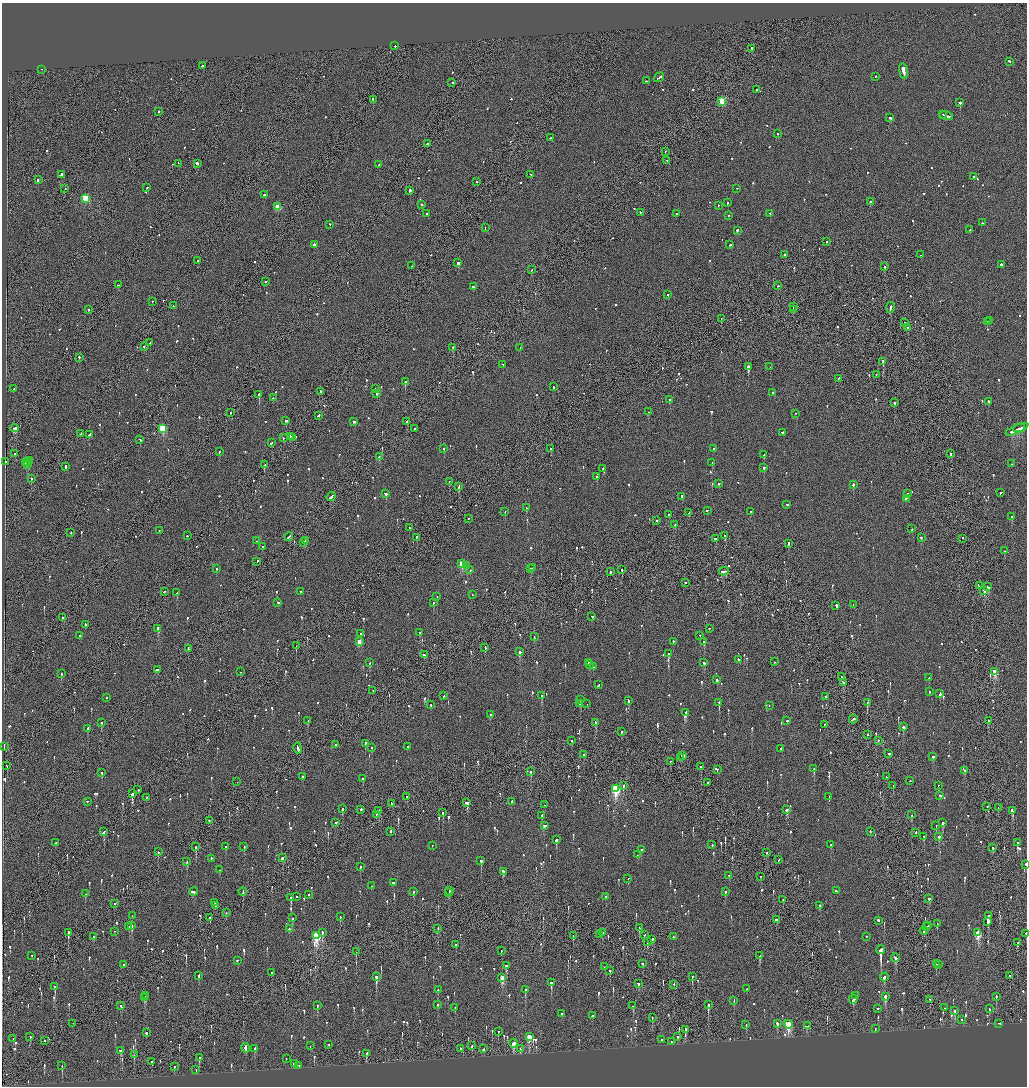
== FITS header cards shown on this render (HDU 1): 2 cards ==
NAXIS1  =                 2050
NAXIS2  =                 2168

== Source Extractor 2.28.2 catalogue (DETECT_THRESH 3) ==
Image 2050 x 2168 px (HDU 1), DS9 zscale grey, zoomed out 1/2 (1 PNG px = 2 x 2 image px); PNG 1029 x 1088 px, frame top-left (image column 2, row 2168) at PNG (2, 3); each listed source drawn as its Kron ellipse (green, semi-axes under 4 px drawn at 4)
Background -0.0865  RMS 0.068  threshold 0.205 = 3 sigma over >= 5 px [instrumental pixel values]
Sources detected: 1245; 53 cannot appear on this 1/2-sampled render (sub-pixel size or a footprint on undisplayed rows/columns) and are neither listed nor drawn; of the other 1192, the 500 brightest by FLUX_AUTO listed and drawn (692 fainter detections omitted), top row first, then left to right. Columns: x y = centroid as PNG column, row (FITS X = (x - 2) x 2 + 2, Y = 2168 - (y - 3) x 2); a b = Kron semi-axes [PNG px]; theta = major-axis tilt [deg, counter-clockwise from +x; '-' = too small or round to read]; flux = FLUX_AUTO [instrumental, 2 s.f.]
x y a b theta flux
395 46 2 2 - 140
752 49 2 2 - 390
1009 62 2 2 - 95
202 66 3 2 - 170
42 70 2 2 - 77
903 72 8 2 -80 8400
875 77 2 2 - 77
659 78 5 2 - 350
646 81 2 1 - 97
452 83 2 2 - 160
756 90 2 2 - 120
373 100 3 1 - 180
722 102 3 3 - 620
960 103 2 2 - 520
159 112 2 2 - 280
942 115 3 1 - 430
946 116 7 2 -16 500
890 118 3 2 - 680
777 134 2 2 - 120
550 138 2 1 - 91
427 144 2 2 - 290
665 152 2 1 - 86
667 161 3 2 - 140
178 164 2 1 - 140
197 164 2 2 - 810
379 165 2 2 - 230
61 175 2 2 - 700
531 175 2 2 - 120
973 177 2 2 - 120
38 180 2 2 - 160
476 182 2 2 - 110
147 188 2 2 - 100
65 189 2 1 - 82
737 189 2 2 - 87
409 191 2 2 - 1800
264 195 2 2 - 110
86 199 3 3 - 850
870 202 2 2 - 160
727 203 2 2 - 130
422 205 2 2 - 89
718 206 2 2 - 94
278 207 3 3 - 420
640 213 2 1 - 310
427 214 2 2 - 86
676 214 2 2 - 84
770 214 2 2 - 87
728 216 2 1 - 140
982 223 2 2 - 130
330 225 2 2 - 160
485 228 2 1 - 200
970 230 2 2 - 170
737 231 2 2 - 300
826 242 2 2 - 88
314 245 2 2 - 140
730 245 2 2 - 82
784 255 2 2 - 300
921 255 2 1 - 220
198 261 2 1 - 160
458 263 2 2 - 790
1001 265 2 2 - 280
411 266 2 2 - 81
884 267 2 2 - 120
532 270 2 2 - 82
266 282 2 2 - 160
118 285 3 2 - 140
778 286 2 2 - 82
473 287 2 2 - 80
668 295 2 2 - 400
152 302 2 2 - 92
173 306 2 2 - 85
793 307 3 1 - 100
890 308 5 1 - 540
89 310 2 2 - 84
793 310 3 2 - 110
721 319 2 1 - 210
989 321 2 2 - 110
987 322 2 2 - 79
905 323 2 2 - 130
908 328 2 2 - 290
150 343 2 1 - 81
144 347 2 2 - 110
453 348 2 2 - 430
520 348 2 1 - 81
79 358 2 2 - 400
883 362 2 2 - 330
503 365 2 2 - 130
748 367 2 2 - 2800
770 367 2 1 - 110
876 375 2 2 - 79
839 379 3 2 - 140
405 382 2 2 - 1200
553 387 3 2 - 160
13 389 2 2 - 130
376 389 2 2 - 95
320 392 2 1 - 510
773 393 2 2 - 79
377 394 2 2 - 130
259 395 2 2 - 1200
273 398 2 2 - 87
670 400 2 2 - 240
988 402 3 2 - 190
895 403 2 2 - 250
648 412 2 2 - 120
230 413 2 2 - 150
795 414 2 1 - 160
318 416 3 2 - 180
286 421 3 2 - 190
353 422 3 2 - 160
407 422 2 2 - 610
15 428 4 2 - 260
1019 428 6 2 10 1100
163 429 3 3 - 910
415 429 2 2 - 90
1017 430 12 2 23 850
782 433 3 2 - 270
81 434 2 2 - 180
89 435 3 2 - 380
290 437 2 1 - 300
283 438 2 2 - 95
292 438 2 1 - 95
140 440 2 2 - 84
271 443 3 2 - 98
444 449 2 2 - 120
551 449 2 2 - 300
713 449 2 2 - 120
219 452 2 2 - 170
14 454 2 2 - 220
951 454 2 1 - 260
764 455 3 2 - 130
379 457 2 1 - 280
30 461 3 2 - 140
5 462 2 2 - 110
28 462 2 1 - 85
26 463 2 2 - 220
712 463 2 2 - 110
1012 464 2 1 - 110
28 465 2 2 - 96
264 465 2 2 - 360
66 467 2 2 - 590
764 468 2 2 - 140
603 469 2 2 - 120
597 477 2 2 - 360
31 479 2 2 - 190
449 482 2 2 - 82
719 484 2 2 - 260
853 485 2 2 - 330
459 487 3 2 - 190
1001 493 3 2 - 110
385 494 3 2 - 310
908 494 2 2 - 82
331 497 5 2 - 1200
682 497 3 2 - 590
906 499 2 2 - 290
787 505 3 2 - 130
526 508 3 2 - 95
707 511 2 2 - 180
505 512 2 2 - 90
751 512 2 2 - 130
689 513 2 2 - 110
668 515 2 2 - 200
1012 517 2 2 - 140
468 519 2 2 - 87
657 521 2 2 - 100
674 525 2 2 - 100
409 528 2 2 - 79
912 529 2 2 - 260
159 531 2 2 - 83
71 533 2 1 - 230
187 536 2 2 - 93
725 536 2 2 - 670
289 537 4 2 - 250
416 538 2 1 - 360
921 538 2 2 - 120
715 539 2 2 - 280
963 539 2 1 - 84
257 541 2 2 - 89
305 541 2 1 - 130
304 543 3 2 - 190
788 544 3 2 - 470
262 547 2 2 - 170
1004 551 2 2 - 230
257 562 2 2 - 86
462 564 3 3 - 560
467 566 2 2 - 170
532 568 2 2 - 110
216 569 2 2 - 140
531 569 2 2 - 170
470 570 2 2 - 85
622 570 2 2 - 170
610 572 2 2 - 350
724 572 5 2 - 350
685 583 2 2 - 210
979 586 2 2 - 97
988 587 3 2 - 160
984 591 3 2 - 220
164 592 2 2 - 140
300 592 2 2 - 160
176 593 2 2 - 90
473 595 2 2 - 90
437 597 2 2 - 120
278 603 2 2 - 77
433 603 2 2 - 130
853 605 2 2 - 86
836 606 3 2 - 250
592 617 2 2 - 180
63 618 2 2 - 140
85 625 2 2 - 130
158 629 2 2 - 110
709 629 2 2 - 100
420 633 3 2 - 170
361 634 2 2 - 91
80 636 2 2 - 180
700 636 2 2 - 140
534 637 2 2 - 100
359 642 3 2 - 200
673 642 2 2 - 110
704 642 2 2 - 220
296 646 2 1 - 87
485 648 2 1 - 360
188 649 4 1 - 180
519 652 2 2 - 360
668 654 2 2 - 430
424 655 2 2 - 94
738 660 2 2 - 390
774 662 2 2 - 100
369 663 2 2 - 100
589 663 2 2 - 190
704 663 2 2 - 89
590 665 2 2 - 110
593 667 2 2 - 130
157 670 4 2 - 200
241 672 2 1 - 130
995 672 3 3 - 540
61 674 2 2 - 120
841 677 2 1 - 160
929 678 2 2 - 130
717 680 3 2 - 150
843 683 3 2 - 180
598 685 3 2 - 140
373 691 2 1 - 260
929 692 2 2 - 160
940 694 3 3 - 330
444 696 2 2 - 170
542 696 2 2 - 230
825 697 2 2 - 210
106 698 2 2 - 160
581 700 3 2 - 250
628 701 3 2 - 170
719 703 3 2 - 850
867 703 2 2 - 560
579 704 2 2 - 78
587 704 2 1 - 99
431 705 2 2 - 210
769 706 2 1 - 120
686 713 4 2 - 760
490 715 2 2 - 81
853 719 4 2 - 310
308 721 2 2 - 160
787 721 2 2 - 490
988 721 2 2 - 200
101 723 2 2 - 160
595 723 4 2 - 180
824 725 2 1 - 90
903 727 3 2 - 730
88 729 2 2 - 150
621 732 2 2 - 120
867 735 2 2 - 140
572 741 2 2 - 90
878 741 2 2 - 110
365 744 3 2 - 280
335 745 2 2 - 420
4 747 3 1 - 330
407 747 3 2 - 110
298 748 5 2 - 370
372 748 2 2 - 95
781 749 2 2 - 110
889 754 2 2 - 93
584 755 2 2 - 93
682 756 3 2 - 290
933 757 2 2 - 93
680 758 2 1 - 84
670 762 2 2 - 78
7 766 3 1 - 170
701 767 2 2 - 200
814 769 3 2 - 240
717 770 2 2 - 89
965 771 2 2 - 120
531 772 2 2 - 200
102 773 2 2 - 92
302 777 2 2 - 190
886 777 2 2 - 180
363 779 2 2 - 79
910 781 2 2 - 90
237 782 2 1 - 81
707 783 2 1 - 100
623 786 2 1 - 520
893 786 2 2 - 180
938 786 2 2 - 79
616 789 4 3 - 1700
138 790 2 2 - 100
132 794 3 2 - 910
940 796 2 2 - 160
406 797 2 2 - 77
829 797 2 2 - 93
146 798 2 2 - 87
87 802 2 1 - 94
512 802 2 2 - 110
467 803 3 2 - 400
391 804 3 2 - 170
545 805 2 2 - 84
987 807 2 1 - 130
998 808 2 1 - 100
342 809 2 2 - 220
361 810 2 2 - 480
787 810 3 2 - 220
379 811 4 2 - 180
1013 811 3 2 - 480
443 813 2 2 - 110
376 815 2 2 - 77
912 815 2 1 - 120
542 816 2 2 - 240
209 821 2 2 - 98
336 823 2 2 - 150
942 823 2 2 - 79
544 826 3 2 - 130
936 826 2 2 - 77
104 832 3 2 - 480
391 832 2 2 - 200
870 832 2 2 - 130
916 832 2 2 - 83
924 837 3 2 - 220
939 837 3 2 - 210
556 840 3 2 - 230
56 843 2 2 - 170
1018 843 2 2 - 280
712 845 2 2 - 120
831 845 2 2 - 100
432 846 2 2 - 78
196 847 3 2 - 250
225 847 2 2 - 83
244 847 3 2 - 97
993 848 2 2 - 110
641 850 2 2 - 190
158 852 2 2 - 120
767 853 2 2 - 78
637 855 2 1 - 93
282 858 3 2 - 390
211 859 2 2 - 230
779 860 2 2 - 86
481 861 2 2 - 1300
187 862 3 2 - 140
1026 865 2 1 - 200
360 867 2 2 - 180
220 870 2 2 - 89
503 872 3 2 - 360
729 876 2 2 - 220
761 877 2 1 - 98
628 879 2 2 - 300
393 883 2 2 - 380
371 886 2 2 - 87
450 891 2 1 - 120
836 891 3 2 - 510
193 892 4 2 - 300
243 892 4 1 - 250
413 892 2 2 - 180
725 892 2 2 - 410
449 893 3 2 - 140
85 894 2 2 - 79
308 895 2 2 - 83
297 897 2 2 - 90
606 897 2 2 - 260
291 898 2 2 - 280
929 899 2 2 - 520
783 900 2 2 - 160
215 903 3 2 - 110
114 904 2 1 - 90
215 906 2 2 - 100
819 906 2 2 - 110
226 913 2 2 - 320
132 916 2 2 - 80
989 916 2 2 - 110
340 917 2 2 - 100
210 918 2 2 - 120
293 918 3 2 - 100
776 920 3 2 - 260
878 921 2 2 - 330
988 922 4 2 - 410
937 924 2 2 - 90
132 926 3 2 - 270
928 926 2 1 - 110
129 927 2 2 - 250
926 927 2 1 - 180
639 928 2 1 - 140
289 929 2 2 - 270
438 929 2 1 - 160
924 931 4 2 - 130
114 932 2 1 - 94
68 933 2 2 - 270
322 933 4 2 - 110
602 933 2 2 - 110
978 933 4 3 - 730
1026 934 2 1 - 100
600 935 2 1 - 86
644 935 2 2 - 86
316 936 4 3 - 1200
573 936 2 2 - 82
94 937 2 2 - 110
673 937 2 2 - 200
866 937 2 1 - 82
652 940 3 2 - 78
648 942 4 1 - 150
1017 943 2 2 - 260
455 945 2 1 - 100
881 950 4 2 - 7100
501 951 2 1 - 100
356 952 2 1 - 140
32 956 2 2 - 98
760 956 3 2 - 150
895 958 4 2 - 220
237 961 2 2 - 130
642 964 2 2 - 350
936 964 3 2 - 210
123 965 2 2 - 99
939 965 2 1 - 150
506 966 3 2 - 140
605 967 2 2 - 86
610 971 2 2 - 160
271 973 2 2 - 130
199 976 3 2 - 91
1009 976 2 1 - 130
376 977 2 2 - 1600
692 977 4 2 - 86
884 977 4 2 - 160
502 978 4 2 - 340
551 983 2 2 - 1300
638 984 2 2 - 150
674 985 2 2 - 180
55 987 3 2 - 240
747 989 2 1 - 78
438 990 2 2 - 110
525 990 3 2 - 140
146 996 2 2 - 250
856 996 2 2 - 170
885 997 3 2 - 290
996 997 3 2 - 250
144 998 4 2 - 98
853 1000 5 2 - 370
930 1000 2 1 - 110
734 1001 3 2 - 80
437 1005 2 2 - 170
708 1005 3 2 - 650
121 1006 3 2 - 100
317 1006 2 2 - 120
633 1006 2 2 - 130
455 1008 2 2 - 79
945 1008 2 2 - 84
878 1009 2 2 - 110
989 1009 3 2 - 110
954 1011 3 2 - 180
561 1014 3 2 - 110
592 1016 3 2 - 210
652 1018 3 2 - 79
961 1020 2 2 - 120
73 1024 2 1 - 140
777 1024 3 2 - 120
999 1024 2 2 - 88
746 1025 3 2 - 89
788 1025 4 3 - 1100
807 1026 3 2 - 190
875 1029 2 2 - 77
685 1030 2 2 - 2400
498 1032 2 2 - 91
146 1033 2 2 - 290
30 1037 2 2 - 120
529 1037 4 2 - 370
677 1037 2 2 - 200
13 1039 2 2 - 120
662 1040 2 2 - 200
44 1041 2 1 - 170
671 1042 2 2 - 230
513 1044 4 2 - 280
329 1045 2 2 - 180
310 1046 2 1 - 88
472 1046 2 1 - 340
246 1048 5 2 - 320
255 1049 3 2 - 240
460 1049 3 1 - 190
483 1049 3 2 - 160
520 1049 2 2 - 110
121 1051 3 2 - 220
366 1054 3 2 - 160
134 1055 2 1 - 100
199 1058 3 2 - 160
286 1059 2 2 - 81
152 1062 2 2 - 90
294 1064 2 2 - 180
62 1066 2 2 - 220
299 1066 2 2 - 81
174 1067 2 2 - 87
196 1070 2 2 - 100
At the frame edge (FLAGS 8, measured only in part): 2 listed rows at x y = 1026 865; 1026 934
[692 fainter detections neither listed nor drawn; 53 sub-pixel or undisplayed-footprint detections neither listed nor drawn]